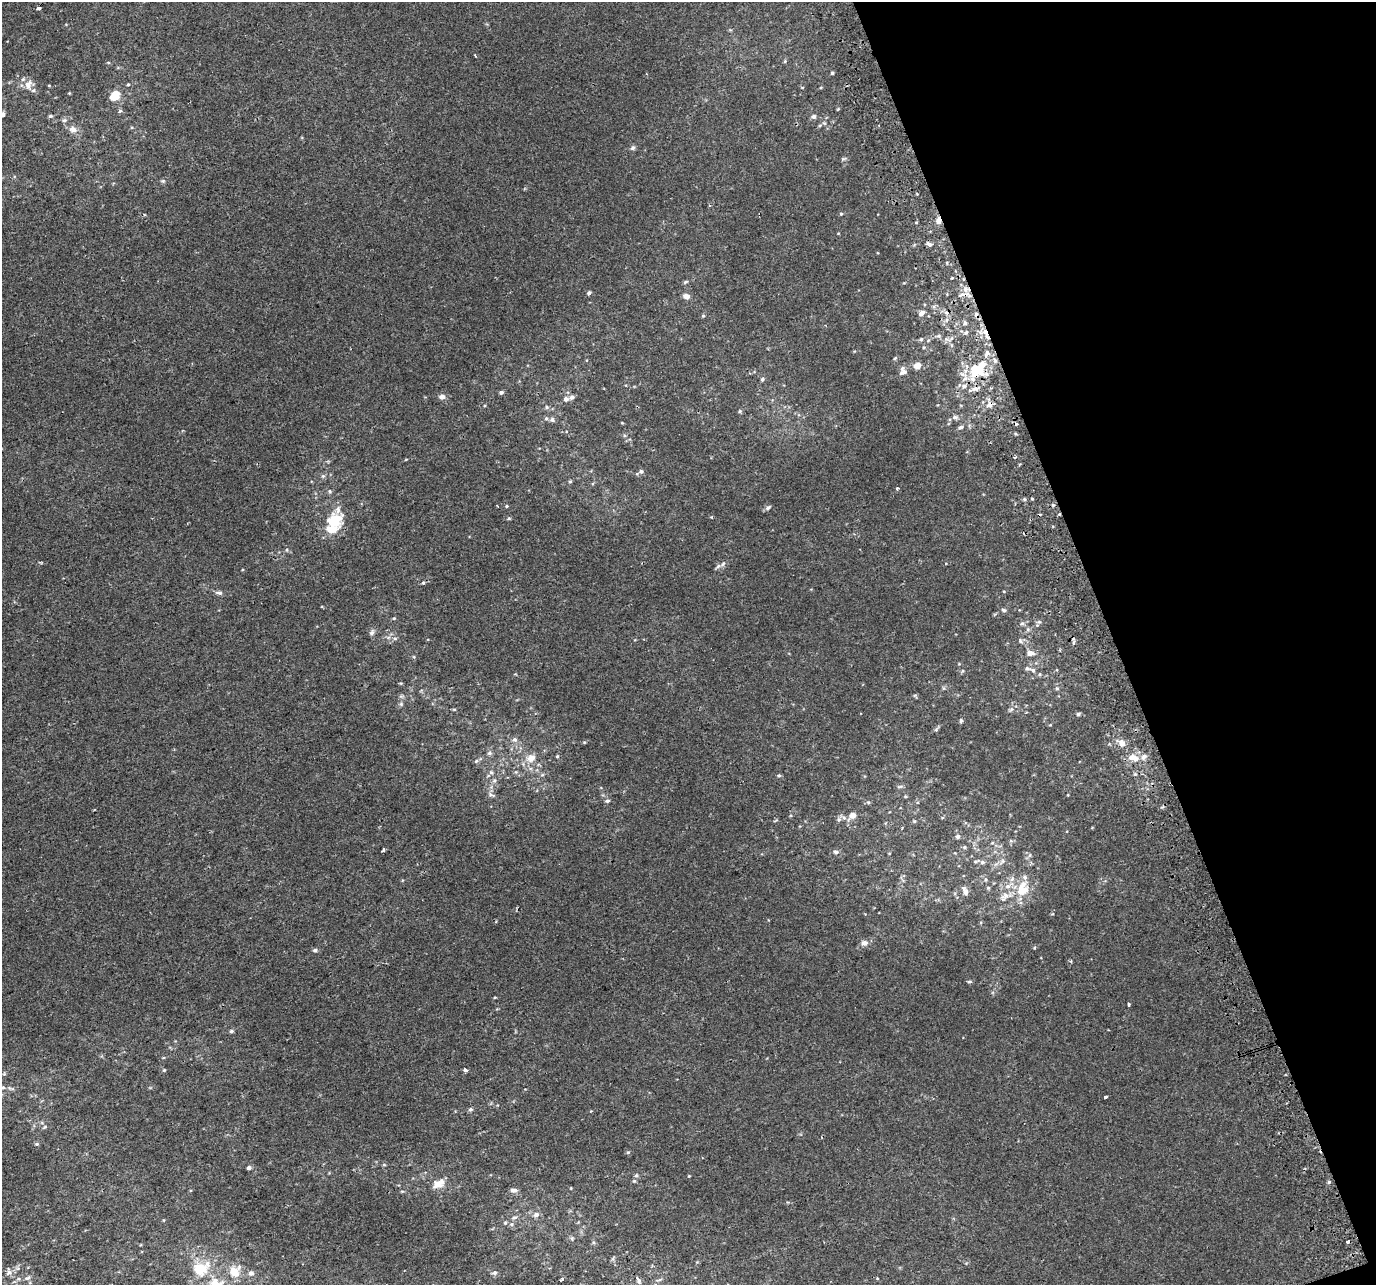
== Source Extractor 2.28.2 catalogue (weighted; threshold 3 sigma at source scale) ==
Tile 12 of 4 x 4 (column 4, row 3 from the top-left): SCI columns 4166-5539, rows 1427-2709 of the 5579 x 5364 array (HDU 1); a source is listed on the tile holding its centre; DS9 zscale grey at full resolution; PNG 1378 x 1287 px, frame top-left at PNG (2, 2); no overlay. Shown black and unused: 19% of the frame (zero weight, under 2 of 3 exposures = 2% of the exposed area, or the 3 px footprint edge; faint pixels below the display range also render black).
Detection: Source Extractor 2.28.2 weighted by HDU 2 'WHT'; one run over the whole footprint, this tile lists its part. Background 0.0011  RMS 0.0028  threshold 0.0127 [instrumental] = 3 sigma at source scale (4.5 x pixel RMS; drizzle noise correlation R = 1.50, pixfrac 1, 0.0396/0.0396 arcsec/px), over >= 5 px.
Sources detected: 166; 3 cosmic-ray / hot-pixel residue — not listed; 15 inside a brighter listed object's ellipse — not listed separately; the other 148 listed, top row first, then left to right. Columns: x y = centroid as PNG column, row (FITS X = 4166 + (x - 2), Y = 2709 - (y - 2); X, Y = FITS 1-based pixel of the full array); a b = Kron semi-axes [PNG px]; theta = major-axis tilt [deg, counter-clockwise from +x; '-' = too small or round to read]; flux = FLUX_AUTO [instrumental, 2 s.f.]
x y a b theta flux
39 8 4 3 - 1.4
475 55 3 3 - 0.76
785 61 5 4 - 0.31
832 73 4 4 - 0.34
128 84 4 4 - 0.29
28 85 13 9 80 2.1
821 87 4 3 - 0.26
115 96 10 7 62 5.6
120 111 6 5 - 0.42
2 115 4 3 - 5.9
50 116 5 4 - 0.43
814 116 6 6 - 0.63
64 120 6 6 - 0.53
73 129 12 8 -26 1.6
633 148 7 5 28 0.55
843 159 8 3 16 0.4
163 181 5 5 - 0.38
841 214 4 4 - 0.32
939 220 9 5 86 1.9
929 244 8 5 -38 0.8
685 282 7 4 27 0.39
589 293 5 4 - 0.52
961 295 12 4 27 0.97
686 296 7 6 - 1.4
921 313 9 5 40 0.92
703 316 5 3 - 0.29
966 332 5 4 - 0.48
939 336 6 5 - 0.51
921 339 4 4 - 0.43
895 358 6 4 45 0.33
917 366 7 6 - 2.2
977 369 25 17 39 13
903 372 11 7 20 0.96
762 379 5 4 - 0.5
501 392 5 4 - 0.62
442 397 8 6 14 1.1
572 397 6 5 - 0.89
566 399 6 5 - 1
989 405 8 6 20 1.4
546 407 5 5 - 0.42
740 411 5 4 - 0.36
955 417 7 5 -4 0.75
552 419 6 6 - 0.69
961 427 8 4 24 0.69
1015 457 3 3 - 0.47
641 471 6 5 - 0.51
323 476 6 5 - 0.49
570 482 5 3 - 0.29
897 488 4 3 - 0.63
330 491 5 5 - 0.53
1024 499 5 4 - 0.36
1032 499 4 3 - 0.25
1053 505 4 4 - 0.29
506 506 4 3 - 0.28
768 508 9 4 37 0.6
509 518 5 4 - 0.33
332 529 23 19 79 6.9
287 550 5 3 - 0.3
723 564 6 5 - 0.58
423 583 4 4 - 0.36
219 593 8 5 -12 0.79
1004 610 6 5 - 0.54
394 618 4 4 - 0.23
1039 622 6 5 - 0.53
1022 623 7 5 6 0.64
1028 629 6 5 - 0.59
372 632 8 6 59 0.78
395 638 6 4 0 0.43
1020 641 7 5 -69 0.53
1074 643 7 4 81 0.57
1030 653 9 6 -1 1.5
1033 670 7 6 - 0.72
962 671 6 3 71 0.31
1057 688 6 5 - 0.46
401 704 5 5 - 0.46
1011 709 7 5 43 0.59
1078 714 5 4 - 0.5
961 721 5 4 - 0.48
515 740 7 6 - 0.89
584 742 4 3 - 0.23
1122 743 10 8 -50 1.8
489 753 7 5 0 0.6
557 756 4 4 - 0.33
1132 757 13 9 -4 2.7
531 758 12 9 24 2.5
476 761 6 5 - 0.47
779 775 5 4 - 0.39
494 780 7 5 68 0.67
900 786 8 3 19 0.43
491 795 11 5 -19 0.78
607 801 6 4 13 0.47
868 802 5 4 - 0.33
852 815 8 7 - 1.5
839 820 7 5 89 0.68
914 821 5 4 - 0.31
957 837 5 5 - 0.79
1011 841 6 4 -18 0.37
992 843 5 3 - 0.29
964 847 5 5 - 0.39
384 849 4 3 - 0.5
836 852 7 6 - 0.69
1030 855 6 4 87 0.46
1002 861 10 4 56 0.73
982 862 7 6 - 0.69
1008 886 9 6 13 1.4
988 888 5 5 - 0.38
965 891 11 6 -67 1.4
1021 891 29 11 73 6.1
1006 895 13 8 2 1.8
865 943 8 7 - 1.3
315 950 6 4 2 0.52
969 981 6 3 8 0.38
495 997 5 3 - 0.23
1129 1004 3 3 - 0.46
231 1031 5 4 - 0.54
164 1070 4 4 - 0.32
465 1070 4 3 - 1.3
3 1087 7 5 6 0.63
11 1089 12 2 -17 0.39
1106 1097 3 3 - 3
470 1109 5 5 - 0.56
45 1127 6 4 45 0.33
37 1144 6 4 19 0.38
628 1152 5 4 - 0.3
384 1165 5 3 - 0.28
249 1168 5 4 - 0.78
636 1176 6 4 2 0.37
689 1176 3 3 - 0.2
1329 1182 5 4 - 0.41
438 1184 16 10 30 3
513 1190 9 6 2 0.87
402 1191 5 3 - 0.28
536 1215 8 7 - 0.98
514 1217 7 5 18 0.57
505 1223 5 4 - 0.28
511 1224 6 5 - 0.52
572 1238 6 4 46 0.38
1348 1242 4 3 - 1.5
200 1269 13 10 23 8.7
9 1272 9 6 45 1
234 1272 15 12 -52 3.9
251 1273 7 6 - 0.87
494 1273 7 5 26 0.69
28 1278 9 5 35 0.71
562 1279 4 4 - 0.4
659 1280 9 3 11 0.42
639 1281 7 5 -86 0.73
216 1284 16 14 17 4.6
Overlapping masked pixels (flux is a lower limit): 4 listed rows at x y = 939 220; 977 369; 989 405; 1348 1242
Isophote crosses this tile's border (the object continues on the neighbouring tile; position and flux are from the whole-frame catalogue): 4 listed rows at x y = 2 115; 3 1087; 28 1278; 216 1284